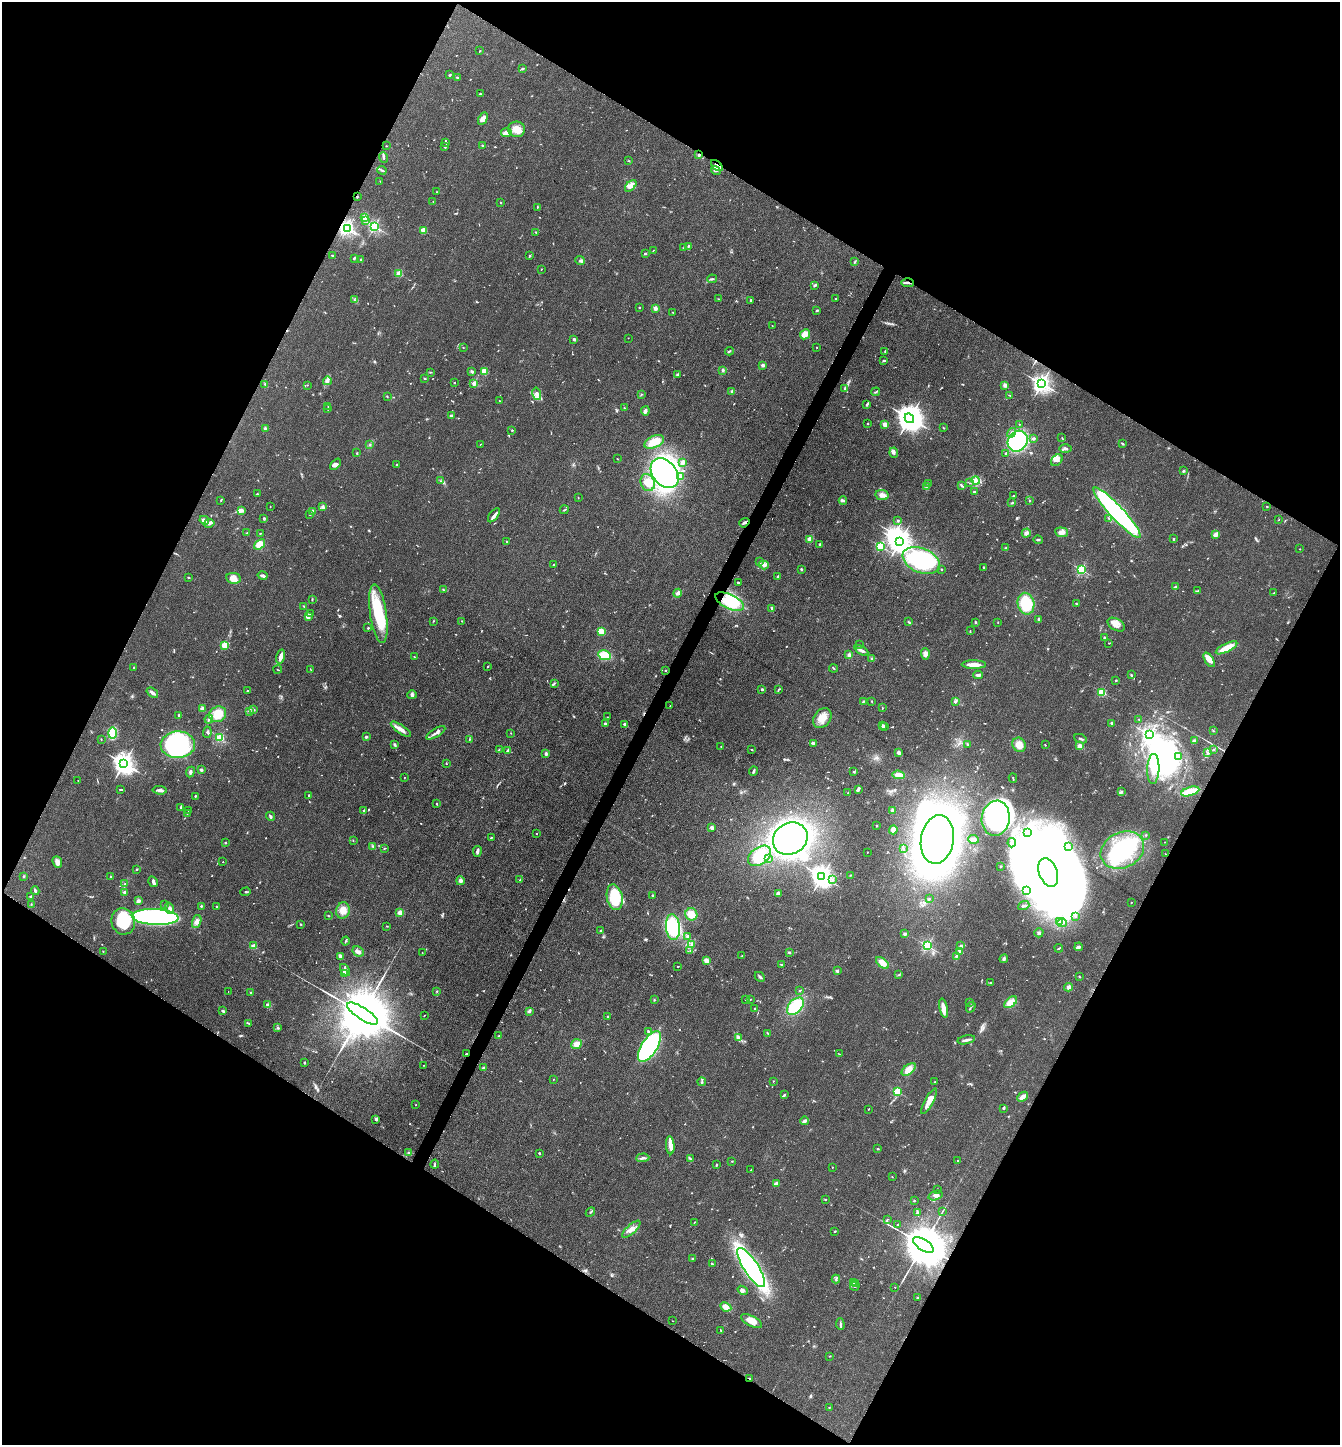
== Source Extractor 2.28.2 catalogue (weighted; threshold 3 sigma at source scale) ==
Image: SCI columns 286-5636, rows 2-5773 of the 5783 x 5774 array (HDU 1 of 3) = the unmasked area's bounding box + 8 px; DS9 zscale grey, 4 x 4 block average (1 PNG px = mean of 4 x 4 image px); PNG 1342 x 1447 px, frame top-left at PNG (2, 2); each listed source drawn as its Kron ellipse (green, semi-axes under 4 px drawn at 4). Shown black and unused: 47% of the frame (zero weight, under 3 of 4 exposures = <1% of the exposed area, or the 3 px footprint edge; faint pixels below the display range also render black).
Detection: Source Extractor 2.28.2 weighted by HDU 2 'WHT'. Background 0.0821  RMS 0.0064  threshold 0.0288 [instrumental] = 3 sigma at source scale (4.5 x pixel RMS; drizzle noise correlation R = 1.50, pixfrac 1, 0.05/0.05 arcsec/px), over >= 5 px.
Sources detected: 930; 9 too faint to see at this stretch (4 x 4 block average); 50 inside a brighter object's white glare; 6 cosmic-ray / hot-pixel residue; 4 long thin detections or spike segments (spike, bleed or trail) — neither listed nor drawn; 29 coinciding with a brighter row at this scale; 41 inside a brighter listed object's ellipse — not listed separately; of the other 791, all 500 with FLUX_AUTO >= 1.8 (the completeness limit of this list) listed and drawn (291 fainter detections not listed), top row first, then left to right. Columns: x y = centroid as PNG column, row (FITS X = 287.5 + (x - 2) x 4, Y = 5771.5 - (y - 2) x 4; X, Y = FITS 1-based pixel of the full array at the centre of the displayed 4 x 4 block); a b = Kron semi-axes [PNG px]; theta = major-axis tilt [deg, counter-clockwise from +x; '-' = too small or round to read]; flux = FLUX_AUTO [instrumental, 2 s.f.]
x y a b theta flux
480 51 2 2 - 2.6
522 69 3 2 - 3.5
450 75 3 2 - 4
457 78 4 2 - 2.6
480 94 2 2 - 3.9
483 119 7 3 62 23
517 129 8 8 - 39
506 133 5 3 - 22
446 142 4 2 - 4.8
386 146 2 2 - 1.9
483 146 2 2 - 2.9
445 147 3 2 - 3.8
699 155 3 2 - 6.4
383 158 5 2 - 6.6
628 161 2 2 - 2
717 165 7 3 -43 28
382 170 5 2 - 5.9
716 171 5 3 - 8.2
380 181 2 2 - 2
631 186 7 3 45 26
436 192 2 2 - 1.9
357 197 2 2 - 4.6
433 201 2 2 - 3.1
500 203 2 2 - 1.9
537 207 2 2 - 2.3
365 218 3 2 - 5.3
365 221 2 2 - 2.3
374 226 2 2 - 740
348 228 2 2 - 830
423 230 2 2 - 130
536 232 2 2 - 3.7
688 246 4 3 - 6.8
684 248 2 2 - 2.1
653 250 2 2 - 2.2
645 254 2 2 - 6.2
332 255 2 2 - 2.8
530 256 3 2 - 3.9
354 258 2 2 - 7.2
361 259 2 2 - 8.9
580 260 5 2 - 5.1
855 262 4 2 - 3.4
541 269 2 2 - 2.2
399 274 2 2 - 160
712 279 5 2 - 5.4
908 283 6 2 -1 9.5
814 286 2 2 - 4.6
718 299 3 2 - 1.9
835 299 2 2 - 2.4
354 300 3 2 - 4.1
750 300 3 2 - 3.5
639 308 2 2 - 9.5
655 308 2 2 - 75
817 310 3 2 - 5.1
673 312 2 2 - 1.9
772 326 2 2 - 2
805 334 5 4 - 43
628 338 2 2 - 1.8
574 339 2 2 - 32
463 348 2 2 - 2
817 348 2 2 - 2.8
729 351 4 2 - 6.2
885 352 4 2 - 2.3
884 361 3 2 - 4.8
763 365 2 2 - 48
723 370 2 2 - 6.7
471 371 3 2 - 4.9
484 371 4 4 - 24
430 372 2 2 - 2.4
678 374 3 2 - 3.2
425 378 2 2 - 2.9
327 381 4 3 - 9.4
454 383 2 2 - 2.2
474 383 3 3 - 18
265 384 3 2 - 3.6
1042 384 3 2 - 2100
307 385 2 2 - 1.9
1005 385 4 3 - 7.1
845 388 4 2 - 4.7
732 391 3 2 - 7
876 392 4 2 - 4
537 394 6 3 -75 11
641 394 2 2 - 2.2
1010 395 2 2 - 2.9
387 396 2 2 - 2.2
499 401 2 2 - 3.2
867 405 3 2 - 9
328 406 2 2 - 2.5
624 408 3 2 - 2.8
328 409 2 2 - 2.2
645 411 4 2 - 9.4
451 416 3 2 - 4.9
909 418 5 4 - 6500
867 424 2 2 - 3
885 424 4 4 - 13
1019 424 2 2 - 1.9
943 428 2 2 - 2.4
265 429 4 2 - 4.1
512 430 2 2 - 5.2
1011 433 5 2 - 9.1
1062 438 3 2 - 2.5
1034 439 2 2 - 28
1018 441 11 9 54 700
654 442 10 6 25 66
480 444 2 2 - 1.8
1123 444 3 2 - 5.4
370 445 3 2 - 3
1065 449 6 3 1 11
357 453 2 2 - 2.2
894 453 5 3 - 11
1006 453 3 2 - 3.2
617 459 2 2 - 2.6
1057 460 7 5 44 18
683 463 4 3 - 7.9
335 464 6 4 46 11
396 464 2 2 - 3.7
1183 471 3 2 - 4
665 473 17 11 -50 840
680 477 2 2 - 4.3
976 480 4 3 - 12
441 481 3 2 - 3.4
648 483 9 7 -64 45
928 483 2 2 - 3.7
969 483 2 2 - 1.9
961 485 4 2 - 4.5
926 487 2 2 - 2.6
974 492 2 2 - 18
257 494 3 2 - 2.6
882 495 7 5 -10 21
1013 496 3 2 - 3
578 498 2 2 - 2.1
843 500 4 2 - 5
221 501 2 2 - 2.3
1029 501 3 2 - 3.4
1012 503 3 2 - 3.5
323 506 2 2 - 3.4
1267 506 2 2 - 8.4
270 507 2 2 - 2
241 510 4 3 - 13
564 510 4 2 - 4
312 512 2 2 - 2.6
1117 513 34 7 -47 820
310 514 2 2 - 3.4
494 515 8 3 53 12
264 518 3 2 - 3.9
1109 518 4 2 - 3.6
204 520 5 4 - 20
1279 520 2 2 - 1.9
898 521 2 2 - 18
209 523 5 2 - 13
744 523 5 2 - 7.3
1061 532 6 5 - 17
247 533 4 2 - 3.7
260 533 2 2 - 2
1026 533 4 4 - 9.7
1216 534 4 3 - 22
810 539 3 2 - 29
1173 539 2 2 - 4.5
1038 540 5 2 - 6.6
506 541 2 2 - 3.6
899 542 4 3 - 3700
259 544 6 4 39 51
820 544 2 2 - 23
881 546 2 2 - 470
1006 548 3 2 - 3.4
1300 549 2 2 - 2.2
760 561 3 2 - 2.3
921 561 19 12 -22 520
554 565 2 2 - 5.3
764 565 5 4 - 13
984 567 3 2 - 5.9
801 569 2 2 - 20
941 569 2 2 - 7.9
1081 570 2 2 - 480
263 576 5 2 - 14
188 577 2 2 - 2.3
778 577 3 2 - 4
233 578 7 5 -8 30
738 583 2 2 - 4.9
1175 587 2 2 - 34
443 590 3 2 - 2.4
1198 591 2 2 - 2.9
678 593 4 3 - 15
1274 593 2 2 - 1.9
312 599 3 2 - 2.5
730 602 15 7 -26 110
1026 604 11 8 -77 160
1076 604 3 2 - 2.7
304 606 2 2 - 3
772 608 4 2 - 6.4
310 614 2 2 - 3.3
378 614 29 8 -82 220
308 616 4 3 - 17
1038 619 3 2 - 6
433 621 3 2 - 2.2
462 621 2 2 - 2.3
909 622 4 2 - 4.5
975 622 3 2 - 3.3
998 622 2 2 - 2.4
1116 625 9 5 -32 27
368 628 2 2 - 12
601 631 4 3 - 46
970 631 3 2 - 2.6
1105 638 3 2 - 7.1
1109 643 2 2 - 2.3
224 645 2 2 - 200
859 645 2 2 - 2.3
1227 648 12 4 27 61
861 650 7 2 -29 12
925 654 6 4 -87 16
604 655 6 4 -9 80
849 655 4 4 - 9.5
281 657 7 2 74 31
414 657 2 2 - 3
871 658 2 2 - 2.9
1209 660 8 4 -57 35
974 665 12 3 -1 47
488 666 2 2 - 2.7
134 667 2 2 - 3.4
833 668 4 2 - 3.4
310 669 4 2 - 1.9
278 670 4 2 - 1.8
665 670 2 2 - 3.2
978 675 4 3 - 11
1131 675 2 2 - 4.8
1116 680 2 2 - 14
554 683 4 2 - 4
762 689 2 2 - 9.2
779 689 3 2 - 3
247 691 2 2 - 4.1
1102 692 2 2 - 320
152 693 6 3 -37 11
412 695 4 4 - 9.4
864 701 2 2 - 2
871 701 2 2 - 2.2
955 702 3 3 - 5.3
670 706 2 2 - 2.9
882 708 2 2 - 1.9
202 709 2 2 - 92
254 710 2 2 - 1.9
249 711 2 2 - 2
218 714 9 7 31 94
179 715 3 2 - 4.6
607 717 2 2 - 1.9
822 718 11 8 53 45
209 719 4 2 - 7.2
1139 719 2 2 - 3.5
605 723 4 2 - 7.2
1112 723 2 2 - 32
625 724 2 2 - 48
882 725 3 3 - 5.4
885 726 3 2 - 3.3
401 729 12 3 -34 27
1213 731 2 2 - 3.2
207 732 5 3 - 6.3
113 733 5 3 - 150
436 733 11 2 30 16
511 733 2 2 - 1.8
1150 735 3 2 - 1300
220 737 2 2 - 240
366 737 3 3 - 4.9
101 739 2 2 - 2
469 739 2 2 - 2
1081 739 6 2 -22 6.8
1194 740 2 2 - 2.8
813 743 3 2 - 6.1
967 744 3 2 - 3.4
178 745 17 13 2 600
394 745 3 3 - 7
1019 745 7 6 - 38
1045 745 2 2 - 3
1080 746 4 4 - 16
721 747 2 2 - 2.2
499 749 2 2 - 2.2
1214 749 2 2 - 2.5
752 750 2 2 - 3.9
508 751 4 3 - 9.4
899 752 3 3 - 9.4
1208 752 2 2 - 5.1
546 754 4 3 - 6.1
1179 756 3 3 - 7.6
124 763 3 3 - 3000
446 763 3 2 - 2.6
1153 769 15 6 88 46
201 770 3 2 - 7
754 771 4 2 - 9.2
854 771 3 2 - 2.7
190 772 5 3 - 7.7
899 775 6 4 -5 26
404 778 2 2 - 1.9
1013 778 5 2 - 3.2
78 780 2 2 - 2.2
120 789 3 2 - 3.2
858 789 3 2 - 15
160 790 7 3 -6 15
1122 791 2 2 - 2.2
1190 791 9 3 16 120
848 793 3 2 - 1.8
309 795 2 2 - 13
195 796 2 2 - 8.4
437 804 2 2 - 2.8
180 807 3 2 - 3
189 810 3 2 - 2.6
364 810 3 2 - 4.4
892 810 3 3 - 9.3
187 813 3 2 - 2.9
271 816 4 3 - 6.4
996 818 17 14 80 510
876 825 3 2 - 2.5
712 828 2 2 - 61
893 830 4 3 - 31
1027 832 3 2 - 3.8
536 834 2 2 - 2.3
1146 835 2 2 - 2.1
491 838 3 2 - 2.6
790 839 18 15 30 1700
937 839 24 16 81 3100
973 839 5 3 - 9.1
353 840 2 2 - 1.9
1164 842 2 2 - 1.8
225 843 2 2 - 4.3
1012 843 5 3 - 7
373 846 3 2 - 4
1068 847 4 2 - 5.5
384 848 4 2 - 2.8
903 848 4 2 - 3.5
1122 850 23 17 26 340
477 851 5 2 - 11
867 852 2 2 - 2
1165 854 3 2 - 2.1
760 856 13 8 36 140
768 859 3 2 - 3.6
57 862 6 4 -68 19
223 862 2 2 - 3.1
1001 866 2 2 - 4.6
137 869 2 2 - 3.3
1048 872 15 9 -69 1200
850 875 2 2 - 1.8
24 876 2 2 - 3.2
111 876 2 2 - 2.3
822 877 4 3 - 3200
833 879 2 2 - 4.5
520 880 2 2 - 2.6
460 881 4 4 - 11
153 882 5 2 - 20
125 884 3 2 - 3.2
1026 890 2 2 - 3.9
35 891 4 2 - 7.4
124 892 2 2 - 31
246 892 5 2 - 5.1
778 893 3 3 - 14
31 896 3 2 - 5.1
652 896 2 2 - 4
615 897 13 8 -77 200
929 899 2 2 - 2.3
138 901 4 3 - 12
1131 903 2 2 - 1.9
31 904 2 2 - 2.3
165 905 2 2 - 2.2
201 906 2 2 - 5
1024 906 6 2 20 9.3
216 907 2 2 - 2.1
170 908 6 3 -70 18
343 910 8 6 75 37
400 913 4 3 - 21
691 914 6 6 - 48
328 916 2 2 - 2.1
1075 916 3 2 - 3.6
155 917 23 8 -3 840
123 921 13 11 -74 170
197 922 7 4 72 17
1059 922 3 2 - 4.5
1062 923 4 2 - 5.4
301 924 2 2 - 4.3
387 926 3 2 - 2.5
673 927 13 7 -84 220
601 931 2 2 - 18
1039 933 5 3 - 7.7
905 934 2 2 - 39
688 936 3 2 - 4.8
346 941 4 2 - 4.2
692 944 4 3 - 9.2
253 946 2 2 - 98
927 946 2 2 - 560
961 946 4 3 - 6.3
1079 947 4 3 - 11
1059 948 4 2 - 4.8
690 950 2 2 - 2.4
103 951 2 2 - 1.9
358 951 6 5 - 15
960 951 3 3 - 7
789 952 3 2 - 5.7
422 953 2 2 - 2.9
340 956 4 2 - 14
742 956 2 2 - 1.9
956 956 3 2 - 7.8
1004 959 4 3 - 7.1
706 961 3 3 - 34
882 963 7 4 -37 33
781 964 2 2 - 9.5
678 966 2 2 - 3.9
345 970 7 2 -57 11
837 971 2 2 - 38
344 973 2 2 - 30
898 975 2 2 - 2.2
760 977 5 2 - 7
1079 977 3 2 - 3.1
990 983 3 2 - 2.4
1069 987 4 4 - 9.5
800 990 2 2 - 2.2
437 991 2 2 - 3
228 992 2 2 - 2.1
250 992 2 2 - 2.9
746 999 2 2 - 1.8
750 999 2 2 - 5.5
654 1000 2 2 - 2.2
969 1002 2 2 - 2.2
1011 1002 7 4 39 38
268 1004 3 2 - 5
795 1006 10 6 47 160
971 1007 6 2 58 4
754 1008 2 2 - 7.3
944 1008 9 3 -76 36
223 1011 3 2 - 7.4
529 1011 3 2 - 12
363 1014 18 6 -33 63000
424 1016 2 2 - 2
608 1016 2 2 - 3.5
248 1023 4 2 - 4.6
278 1028 3 3 - 4.8
649 1032 4 2 - 4.7
768 1033 3 2 - 4.4
499 1036 3 2 - 3.4
739 1037 4 3 - 7.8
966 1040 9 2 12 13
577 1044 5 5 - 23
649 1047 17 8 58 590
466 1054 2 2 - 3.2
839 1054 3 2 - 2.1
304 1063 3 2 - 3.1
424 1065 2 2 - 2
483 1068 2 2 - 33
909 1069 8 4 39 36
553 1079 2 2 - 2.4
773 1081 2 2 - 2.6
702 1082 4 2 - 5.4
935 1082 2 2 - 7.2
897 1092 2 2 - 310
784 1095 3 2 - 7.1
1022 1097 6 3 43 25
929 1101 14 4 62 39
416 1105 2 2 - 1.9
1003 1108 3 2 - 4.6
869 1109 2 2 - 2.2
376 1119 2 2 - 33
805 1121 4 2 - 15
670 1145 9 3 -85 28
878 1149 3 2 - 2.3
409 1153 4 3 - 6.9
539 1153 2 2 - 6.9
643 1158 6 2 5 9.2
690 1159 2 2 - 2.5
732 1161 3 2 - 2.4
958 1161 2 2 - 3.9
435 1164 4 2 - 5.2
717 1164 2 2 - 2.5
832 1167 2 2 - 2.1
751 1170 3 2 - 2.5
892 1177 2 2 - 1.9
776 1184 2 2 - 78
937 1189 2 2 - 11
935 1196 7 4 18 18
825 1199 3 2 - 2.6
914 1201 2 2 - 2.2
942 1211 3 2 - 2.1
590 1212 5 2 - 5.8
917 1213 3 2 - 3.4
887 1220 3 2 - 2.4
695 1222 3 2 - 1.9
898 1225 2 2 - 2.9
631 1229 12 4 42 24
835 1231 2 2 - 3.1
923 1245 12 5 -33 37000
693 1259 3 2 - 5.8
712 1264 3 2 - 4.4
751 1268 23 7 -57 1200
836 1279 4 2 - 5.5
853 1283 2 2 - 2.6
855 1284 3 2 - 4.2
855 1286 5 2 - 5.1
895 1287 2 2 - 2.8
743 1290 5 3 - 7.2
918 1298 3 2 - 3.9
726 1307 6 4 -26 25
673 1321 2 2 - 1.9
752 1321 11 5 -27 37
840 1324 6 2 -86 6.6
720 1330 3 2 - 1.9
830 1356 2 2 - 2.7
750 1379 4 2 - 5.4
829 1407 2 2 - 2.1
Overlapping masked pixels (flux is a lower limit): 8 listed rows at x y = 699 155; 717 165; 357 197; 908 283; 744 523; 466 1054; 923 1245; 750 1379
Diffuse or blended objects may show on this block-average render without a row.